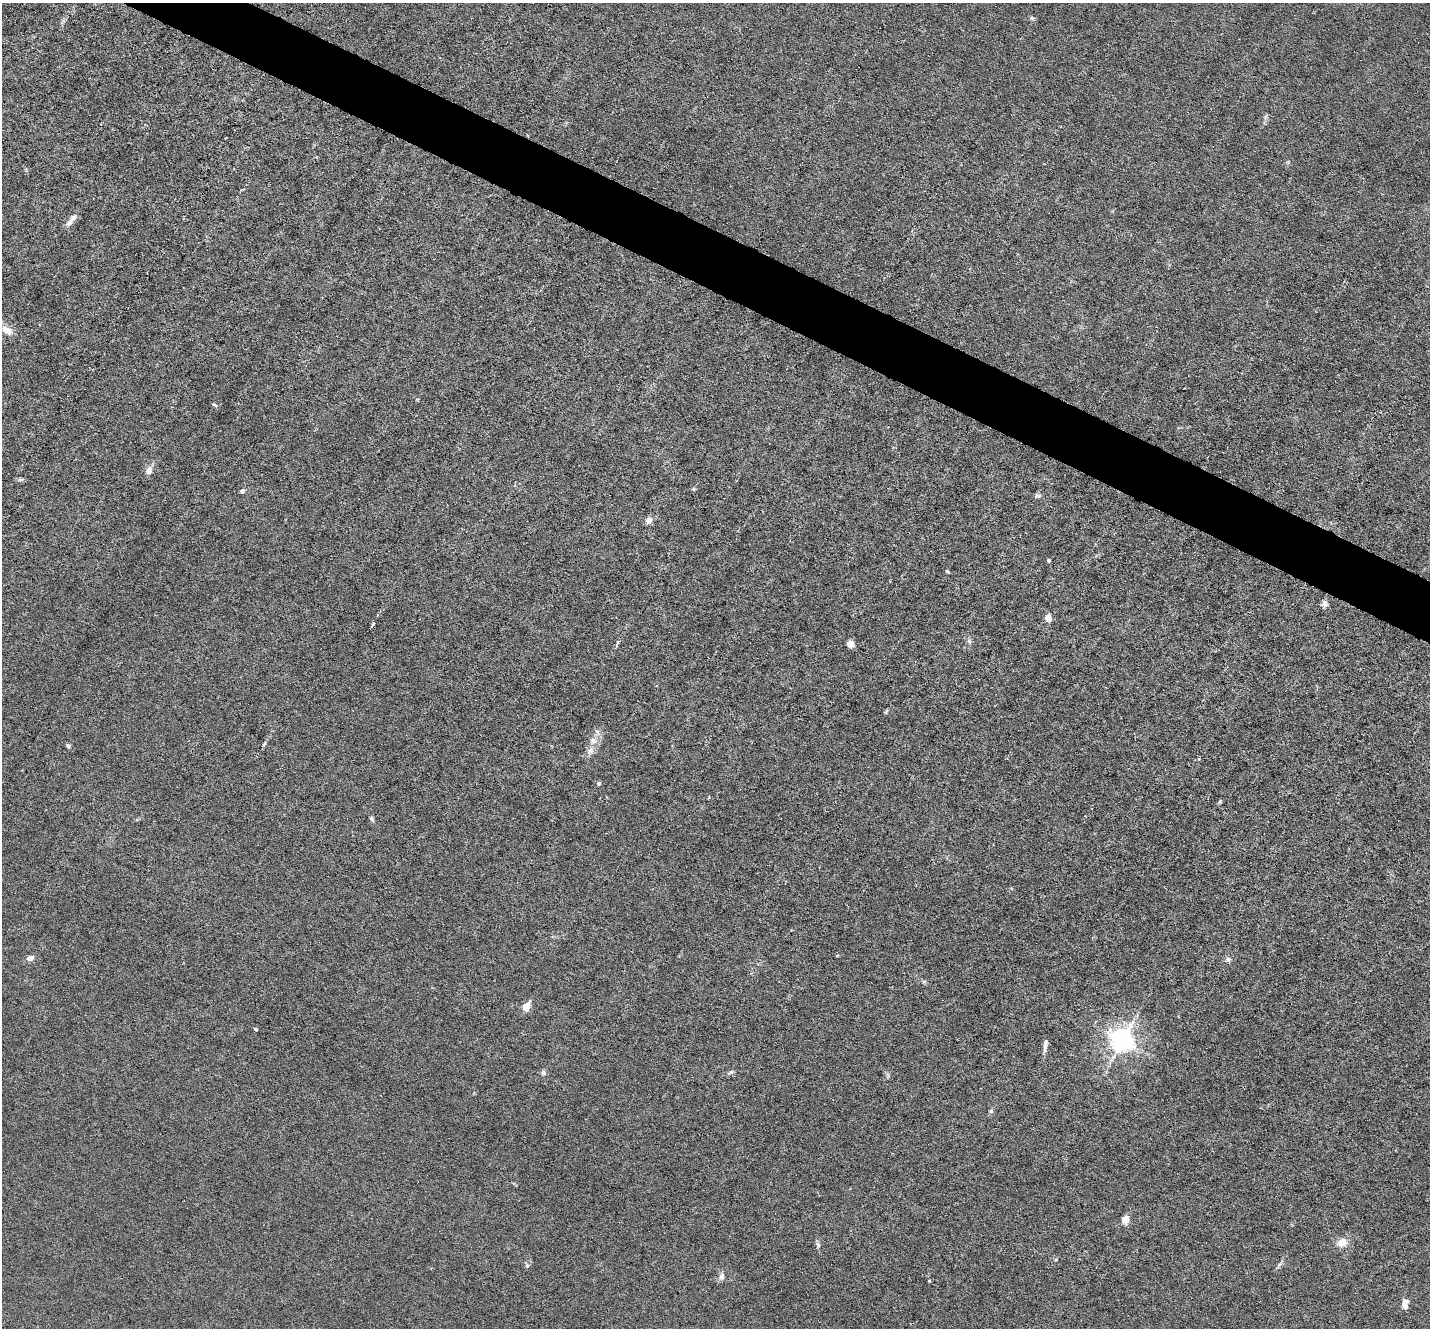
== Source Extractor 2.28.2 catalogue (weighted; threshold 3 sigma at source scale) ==
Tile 11 of 4 x 4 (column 3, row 3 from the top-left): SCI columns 2859-4286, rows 1469-2794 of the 5715 x 5726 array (HDU 1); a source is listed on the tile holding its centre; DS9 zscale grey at full resolution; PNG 1432 x 1330 px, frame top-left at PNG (2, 3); no overlay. Shown black and unused: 4% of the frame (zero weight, under 3 of 6 exposures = <1% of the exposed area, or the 3 px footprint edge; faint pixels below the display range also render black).
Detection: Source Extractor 2.28.2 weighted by HDU 2 'WHT'; one run over the whole footprint, this tile lists its part. Background 0.0146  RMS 0.0037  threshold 0.0151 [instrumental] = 3 sigma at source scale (4.09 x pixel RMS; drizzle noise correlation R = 1.36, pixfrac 0.8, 0.05/0.05 arcsec/px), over >= 5 px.
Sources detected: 44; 1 inside a brighter listed object's ellipse — not listed separately; the other 43 listed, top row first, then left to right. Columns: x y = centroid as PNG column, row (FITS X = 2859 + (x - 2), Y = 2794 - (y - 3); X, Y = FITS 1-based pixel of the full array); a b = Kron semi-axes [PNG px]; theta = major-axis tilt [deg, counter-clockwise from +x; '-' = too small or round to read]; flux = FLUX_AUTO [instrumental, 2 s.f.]
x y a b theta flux
1032 18 6 5 - 0.64
69 222 13 7 45 1.7
7 330 15 9 -30 3.1
417 399 5 3 - 0.32
215 405 8 4 -35 0.5
149 471 9 7 72 2.3
694 489 5 5 - 0.47
242 491 4 4 - 1.2
1038 496 10 5 13 0.84
648 520 9 7 36 1.8
1048 560 3 3 - 0.74
947 571 5 3 - 0.42
1325 604 7 7 - 1.6
1048 618 7 6 - 2.6
372 625 7 3 60 0.5
969 641 6 6 - 0.8
850 644 5 4 - 7.4
886 711 7 4 52 0.49
593 741 11 8 -14 2
264 744 7 3 55 0.68
68 746 7 4 -54 0.62
590 751 12 8 41 2.1
1199 759 4 4 - 0.39
599 783 5 4 - 0.65
1220 801 6 4 63 0.48
372 819 7 5 -45 0.61
30 958 9 6 15 1.8
1228 959 7 7 - 1.1
526 1007 10 7 59 3.8
256 1029 5 3 - 0.42
1122 1041 7 7 - 310
1045 1045 16 5 82 1.7
731 1072 8 5 28 0.76
543 1073 7 6 - 0.9
991 1111 6 5 - 0.6
1125 1219 10 8 77 2.5
1342 1242 14 11 31 3.5
818 1245 9 5 -80 0.94
1056 1260 5 3 - 0.34
527 1266 7 5 89 0.73
721 1276 10 7 75 1.6
929 1281 3 3 - 0.31
1405 1304 11 7 77 2.4